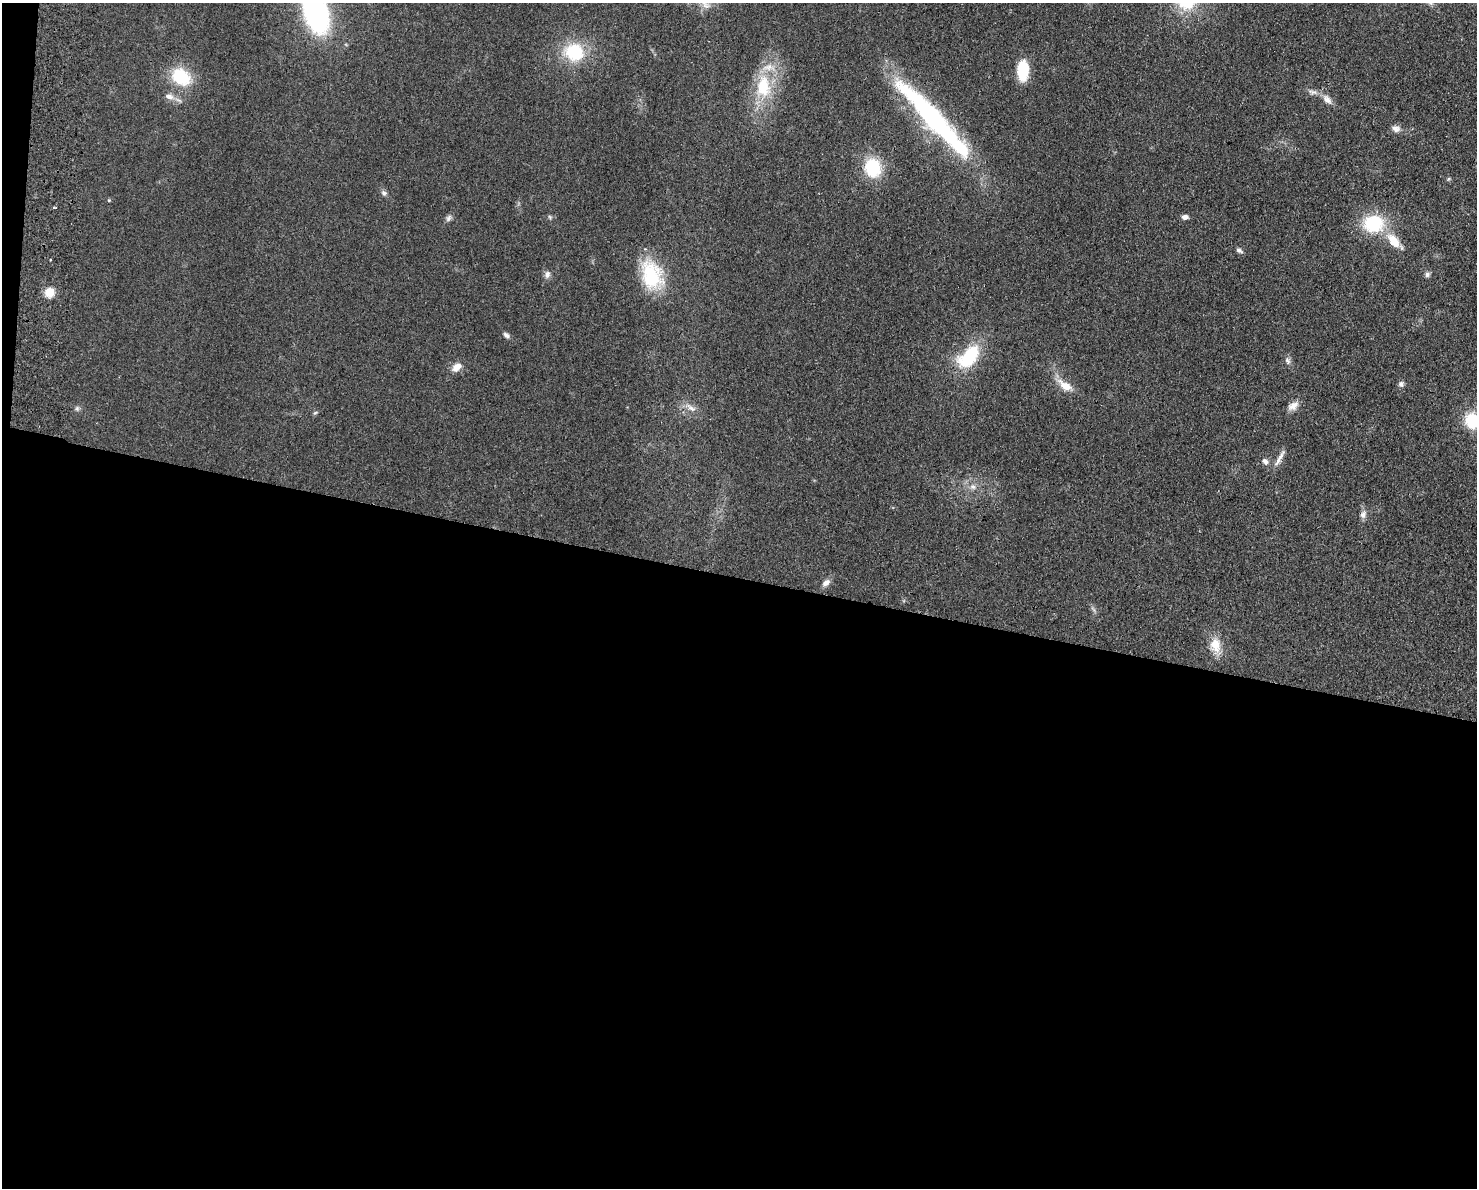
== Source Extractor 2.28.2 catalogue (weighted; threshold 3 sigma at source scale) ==
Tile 10 of 3 x 4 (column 1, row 4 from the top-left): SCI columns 284-1758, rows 11-1196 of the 4877 x 4765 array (HDU 1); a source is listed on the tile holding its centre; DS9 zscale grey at full resolution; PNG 1479 x 1190 px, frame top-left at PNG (2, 3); no overlay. Shown black and unused: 52% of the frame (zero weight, under 2 of 3 exposures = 3% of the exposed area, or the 3 px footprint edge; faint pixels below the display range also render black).
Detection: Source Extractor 2.28.2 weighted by HDU 2 'WHT'; one run over the whole footprint, this tile lists its part. Background 0.0934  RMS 0.0095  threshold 0.0426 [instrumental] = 3 sigma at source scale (4.5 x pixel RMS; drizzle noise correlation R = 1.50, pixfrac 1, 0.05/0.05 arcsec/px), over >= 5 px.
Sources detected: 47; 1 too faint to see at this stretch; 1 inside a brighter object's white glare — not listed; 2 inside a brighter listed object's ellipse — not listed separately; the other 43 listed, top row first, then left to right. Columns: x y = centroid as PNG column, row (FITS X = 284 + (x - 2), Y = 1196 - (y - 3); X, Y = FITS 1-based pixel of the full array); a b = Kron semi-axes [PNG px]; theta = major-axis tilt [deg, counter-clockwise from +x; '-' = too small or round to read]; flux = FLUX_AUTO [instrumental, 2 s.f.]
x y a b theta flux
316 13 30 17 -72 220
574 52 22 19 -13 52
1023 70 19 10 88 35
181 77 22 17 -31 43
763 87 34 21 88 48
1313 92 16 7 -13 5.2
169 96 15 8 -17 6.8
1327 99 16 9 -50 7.1
931 117 105 21 -47 190
1396 129 12 8 -23 5.2
873 168 22 19 -76 41
1448 179 6 4 71 1.2
384 193 9 6 -49 3
109 200 4 4 - 0.98
54 207 3 3 - 1.9
550 217 6 4 -47 1.4
1185 217 7 5 5 4
449 218 10 7 51 3
1373 224 23 19 -3 54
1394 241 25 11 -46 18
1239 250 8 5 -34 3.1
50 259 3 3 - 1.8
1427 274 7 6 - 2.7
547 275 10 8 80 4.2
652 275 38 24 -69 60
49 292 10 10 - 13
506 335 9 6 -34 2.8
969 356 28 16 46 57
1288 361 11 7 -73 3.6
456 367 14 9 39 8.2
1401 384 7 7 - 2.9
1065 386 25 10 -36 14
1293 406 15 9 34 7.3
77 408 8 6 -76 2.2
691 408 19 7 -31 7.8
315 413 7 4 29 1.4
1472 420 17 16 - 36
1279 458 27 5 60 6.4
1265 461 9 7 -50 4.2
973 487 10 8 -8 5.3
1363 514 11 8 75 4.9
826 583 12 7 42 4.9
1215 645 20 15 -88 16
Isophote crosses this tile's border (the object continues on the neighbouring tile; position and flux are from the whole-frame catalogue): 2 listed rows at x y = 316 13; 1472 420